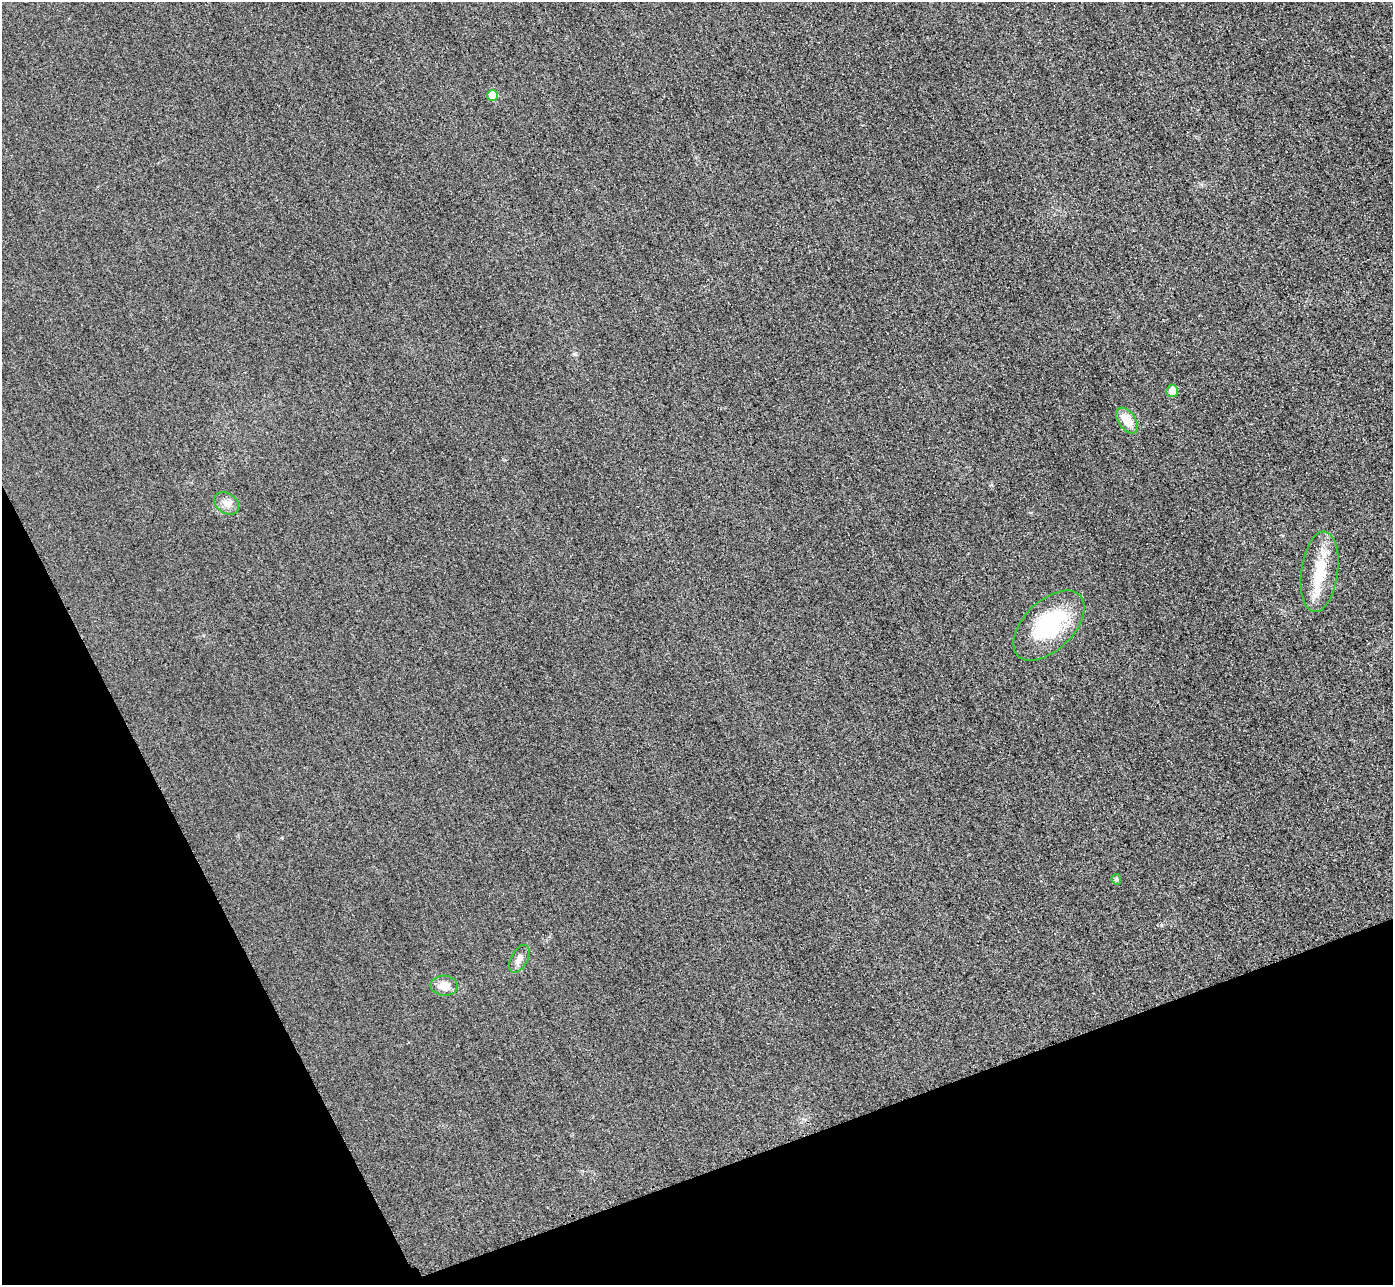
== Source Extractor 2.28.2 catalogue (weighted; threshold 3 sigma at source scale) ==
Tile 14 of 4 x 4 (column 2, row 4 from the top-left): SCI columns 1422-2812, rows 307-1589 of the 5625 x 5613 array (HDU 1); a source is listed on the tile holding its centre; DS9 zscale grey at full resolution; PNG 1395 x 1287 px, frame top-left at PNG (2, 2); each listed source drawn as its Kron ellipse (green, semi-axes under 4 px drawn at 4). Shown black and unused: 19% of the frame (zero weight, under 3 of 4 exposures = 3% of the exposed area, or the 3 px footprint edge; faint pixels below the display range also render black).
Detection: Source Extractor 2.28.2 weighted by HDU 2 'WHT'; one run over the whole footprint, this tile lists its part. Background 0.0651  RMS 0.019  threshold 0.0834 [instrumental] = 3 sigma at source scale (4.5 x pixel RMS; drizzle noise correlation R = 1.50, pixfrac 1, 0.05/0.05 arcsec/px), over >= 5 px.
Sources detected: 10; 1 inside a brighter object's white glare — neither listed nor drawn; the other 9 listed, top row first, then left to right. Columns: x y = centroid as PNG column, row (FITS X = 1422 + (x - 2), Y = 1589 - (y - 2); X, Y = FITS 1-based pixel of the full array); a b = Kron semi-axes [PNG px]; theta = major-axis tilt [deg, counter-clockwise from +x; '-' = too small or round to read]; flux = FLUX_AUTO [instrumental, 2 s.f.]
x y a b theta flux
492 95 5 5 - 35
1172 391 6 5 - 23
1127 420 14 8 -54 32
226 503 13 10 -35 14
1319 572 40 18 82 68
1049 625 43 24 44 150
1116 879 5 4 - 3.6
519 959 15 8 62 12
444 986 13 10 -4 21